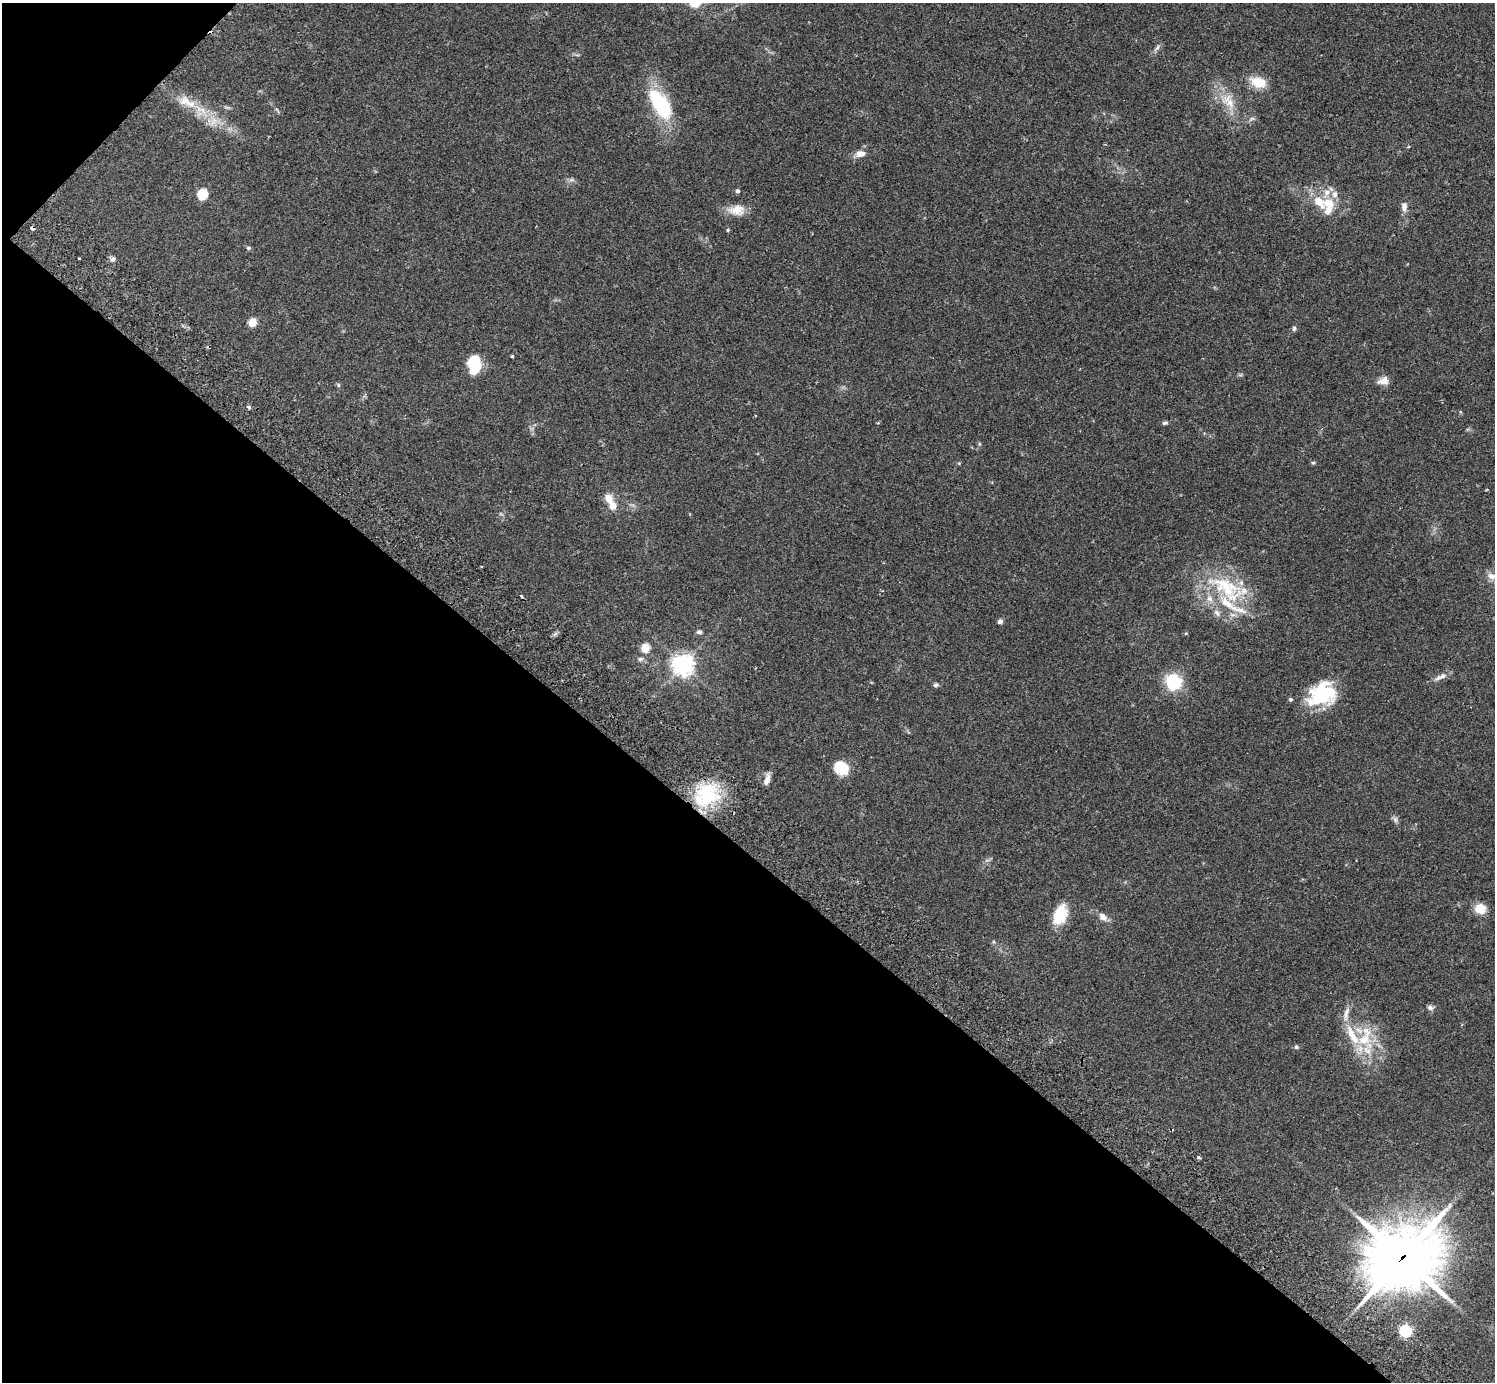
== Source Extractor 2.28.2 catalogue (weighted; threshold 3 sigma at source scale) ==
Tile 9 of 4 x 4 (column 1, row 3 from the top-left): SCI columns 46-1538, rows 1726-3105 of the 6059 x 6069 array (HDU 1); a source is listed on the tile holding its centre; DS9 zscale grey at full resolution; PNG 1497 x 1384 px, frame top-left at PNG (2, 3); no overlay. Shown black and unused: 40% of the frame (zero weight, under 2 of 3 exposures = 3% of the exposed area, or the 3 px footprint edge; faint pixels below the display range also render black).
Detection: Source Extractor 2.28.2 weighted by HDU 2 'WHT'; one run over the whole footprint, this tile lists its part. Background 0.109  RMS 0.0064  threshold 0.0288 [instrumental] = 3 sigma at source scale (4.5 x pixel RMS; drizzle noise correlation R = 1.50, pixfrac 1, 0.05/0.05 arcsec/px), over >= 5 px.
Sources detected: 76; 3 cosmic-ray / hot-pixel residue — not listed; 15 inside a brighter listed object's ellipse — not listed separately; the other 58 listed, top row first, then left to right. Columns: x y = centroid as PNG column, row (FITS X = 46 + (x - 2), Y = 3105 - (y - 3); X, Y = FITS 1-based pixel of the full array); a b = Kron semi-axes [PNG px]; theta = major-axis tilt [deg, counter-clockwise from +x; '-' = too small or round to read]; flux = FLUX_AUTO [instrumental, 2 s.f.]
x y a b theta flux
1157 47 11 5 66 1.8
1258 82 21 13 -17 11
1228 101 26 15 -54 14
187 102 29 13 -24 13
660 104 33 14 -57 49
1252 118 7 4 19 1.2
860 154 13 8 11 4.6
571 180 7 4 18 1.3
738 191 5 5 - 1.3
203 194 6 5 - 41
1329 203 17 15 -49 12
1404 207 13 8 -83 3.5
737 210 21 14 -2 8.7
728 230 4 4 - 0.75
248 248 6 5 - 1
79 258 3 3 - 0.94
113 259 8 5 27 1.6
252 322 5 5 - 19
1294 328 7 5 76 1.2
512 356 3 3 - 1.3
474 364 18 12 -85 26
1383 381 14 9 15 4.7
338 385 6 5 - 0.94
249 407 5 4 - 0.99
1165 423 6 5 - 1.2
979 444 6 4 72 0.7
959 463 5 4 - 0.67
1313 463 6 4 1 0.79
608 499 10 7 -57 7.4
1492 576 14 9 -25 5.4
1224 584 56 17 -18 31
1226 603 27 11 -39 14
1217 613 11 6 -52 2.6
1000 621 6 6 - 1.8
699 632 6 5 - 1.5
1186 633 5 3 - 0.57
645 648 5 5 - 21
640 659 8 5 16 1.5
683 664 7 7 - 420
1441 677 21 6 25 3.7
1173 682 7 6 - 180
936 685 7 5 18 1.4
1322 694 32 23 25 39
1291 699 5 4 - 1.2
841 768 10 9 - 26
767 780 15 6 73 3.9
707 794 31 30 - 39
1395 819 9 6 -75 1.8
1480 909 14 13 - 7.6
1060 915 21 13 70 20
1103 917 12 8 -42 3.9
1430 1008 8 6 -18 2
1346 1014 23 7 78 5.2
1364 1040 20 15 22 18
1296 1047 6 5 - 1.2
1198 1157 5 4 - 0.94
1403 1258 30 26 27 2400
1405 1331 5 5 - 82
Overlapping masked pixels (flux is a lower limit): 1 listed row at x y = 1403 1258
Isophote crosses this tile's border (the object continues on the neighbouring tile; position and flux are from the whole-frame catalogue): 1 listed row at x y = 1492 576